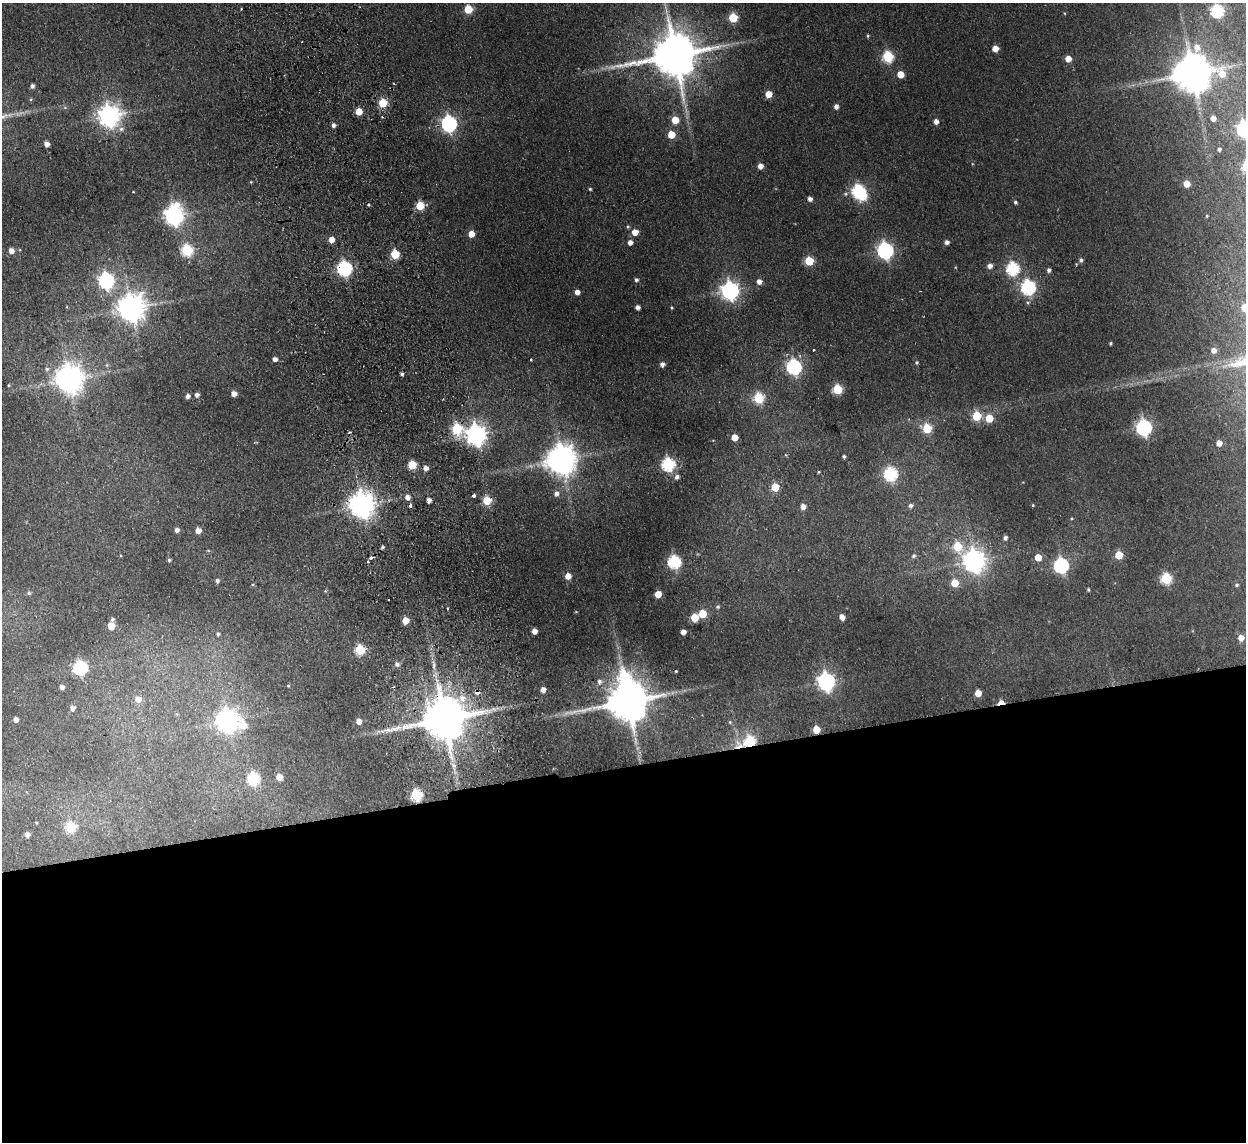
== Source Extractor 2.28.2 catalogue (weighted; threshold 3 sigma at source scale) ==
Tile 15 of 4 x 4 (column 3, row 4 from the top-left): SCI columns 2543-3786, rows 154-1293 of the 5083 x 4981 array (HDU 1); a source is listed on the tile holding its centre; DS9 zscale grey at full resolution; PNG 1248 x 1144 px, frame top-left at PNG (2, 3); no overlay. Shown black and unused: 33% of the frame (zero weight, under 2 of 3 exposures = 3% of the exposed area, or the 3 px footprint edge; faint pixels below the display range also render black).
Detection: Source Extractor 2.28.2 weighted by HDU 2 'WHT'; one run over the whole footprint, this tile lists its part. Background 0.165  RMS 0.014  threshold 0.0629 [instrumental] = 3 sigma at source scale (4.5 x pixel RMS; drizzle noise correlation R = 1.50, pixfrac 1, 0.05/0.05 arcsec/px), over >= 5 px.
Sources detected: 169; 2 inside a brighter object's white glare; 5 cosmic-ray / hot-pixel residue — not listed; the other 162 listed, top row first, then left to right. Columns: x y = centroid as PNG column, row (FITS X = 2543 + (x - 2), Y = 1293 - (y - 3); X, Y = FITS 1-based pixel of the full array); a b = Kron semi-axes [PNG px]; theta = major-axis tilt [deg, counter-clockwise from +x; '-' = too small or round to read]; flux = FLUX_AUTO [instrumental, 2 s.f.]
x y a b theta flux
468 9 5 5 - 44
1217 11 6 6 - 180
733 18 5 5 - 62
868 36 5 3 - 1.5
1197 47 9 7 -84 9.8
995 48 5 5 - 14
675 55 14 12 12 6200
888 57 6 6 - 110
1068 59 5 5 - 14
1192 73 12 11 - 4000
900 74 5 5 - 20
32 86 4 4 - 4.2
768 94 5 5 - 18
383 103 5 5 - 50
836 106 5 5 - 5.4
359 111 5 5 - 21
109 116 8 8 - 910
1213 118 4 4 - 7.6
675 120 6 5 - 22
936 121 5 4 - 6.8
449 123 7 6 - 360
333 125 5 5 - 4.3
1244 129 7 6 - 300
671 134 5 5 - 29
47 144 4 4 - 7.4
1219 149 3 3 - 2.8
760 166 5 5 - 9.1
251 182 4 4 - 1.1
1187 184 5 5 - 15
590 189 4 4 - 1.7
858 191 6 6 - 170
810 199 5 4 - 5.2
1015 202 5 4 - 2.3
420 206 5 5 - 51
174 215 8 7 - 650
1207 216 3 3 - 1.1
635 232 6 5 - 14
471 234 5 5 - 15
331 240 5 5 - 12
630 242 5 5 - 6.6
947 242 4 4 - 4.9
187 250 6 6 - 120
885 250 7 6 - 380
11 251 5 5 - 9.6
395 254 5 5 - 52
1081 260 6 5 - 3
809 261 5 5 - 52
990 266 5 5 - 6.6
344 268 6 6 - 260
1013 268 6 6 - 170
1049 270 5 4 - 3.4
106 280 7 6 - 330
636 280 5 4 - 3
759 281 5 5 - 7.4
1028 287 7 6 - 250
730 290 7 7 - 560
577 292 4 4 - 7.9
637 307 4 4 - 5.2
1245 307 5 5 - 22
131 308 9 8 - 1700
672 308 4 3 - 1.4
1110 343 3 3 - 1.7
814 350 3 3 - 2.4
1214 350 6 5 - 9.2
275 359 4 4 - 6.1
531 359 3 2 - 1.1
917 362 5 4 - 2.1
662 364 5 4 - 5.5
794 367 7 6 - 270
47 369 5 5 - 2.4
402 374 4 3 - 2.6
69 379 9 8 - 1700
837 389 5 5 - 73
234 393 5 5 - 7
197 395 5 5 - 4.4
188 396 5 4 - 4.8
759 398 6 6 - 86
977 416 5 5 - 55
989 418 5 5 - 36
1144 427 7 6 - 350
927 428 5 5 - 61
457 429 6 6 - 96
476 435 8 7 - 860
734 437 5 5 - 19
1219 443 5 5 - 11
844 456 3 3 - 2
561 460 10 9 - 2100
668 464 6 6 - 180
412 465 5 5 - 49
426 468 4 4 - 7.3
818 472 4 3 - 1.2
891 474 6 6 - 190
677 477 7 6 - 4.1
775 487 5 5 - 34
556 493 6 5 - 5.8
474 495 3 3 - 12
407 497 5 5 - 7
429 500 4 4 - 6.1
487 500 5 5 - 45
362 505 8 8 - 1500
1033 505 4 3 - 1.2
803 506 5 5 - 7.8
910 506 5 5 - 3.7
177 530 4 4 - 4.9
198 530 5 4 - 10
1005 538 5 4 - 3.9
382 547 4 3 - 2.1
957 547 7 6 - 51
1119 555 5 5 - 36
914 556 6 6 - 3.3
1038 557 5 5 - 22
169 560 4 4 - 2.3
974 561 8 7 - 960
674 562 6 6 - 180
1061 565 7 6 - 270
568 576 5 5 - 13
1166 578 6 6 - 100
217 580 5 4 - 3.2
955 583 6 6 - 26
1237 585 5 4 - 1.9
1088 589 4 3 - 1.8
29 593 6 5 - 2.6
658 594 5 5 - 20
718 607 5 5 - 2.3
703 614 5 5 - 34
842 617 5 4 - 8.1
694 618 5 5 - 35
112 619 5 5 - 2.6
405 620 5 5 - 20
111 626 5 5 - 27
534 631 4 4 - 8.2
683 632 5 4 - 8.4
218 634 5 5 - 2.3
1241 638 5 5 - 9.8
360 650 5 5 - 78
397 664 6 5 - 4.1
80 667 6 6 - 230
676 671 3 3 - 1.1
599 682 7 7 - 5
826 682 7 7 - 500
62 687 5 4 - 4.9
543 690 4 4 - 7.6
477 692 4 3 - 30
978 693 5 5 - 20
462 698 9 8 - 12
138 699 6 6 - 9.8
628 701 13 11 9 5100
1001 702 6 3 3 17
72 708 5 5 - 5.9
16 719 5 4 - 6.1
444 719 12 11 - 6500
227 721 8 7 - 950
359 721 5 5 - 11
730 722 5 5 - 1.7
243 725 9 7 -63 21
816 729 5 5 - 25
750 741 6 6 - 98
279 777 5 5 - 13
253 778 6 6 - 130
416 795 6 5 - 110
70 827 6 5 - 82
27 834 5 4 - 6.3
Overlapping masked pixels (flux is a lower limit): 7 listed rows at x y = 344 268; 457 429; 477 692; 1001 702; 444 719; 816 729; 750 741
Isophote crosses this tile's border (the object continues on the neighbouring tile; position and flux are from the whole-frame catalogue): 2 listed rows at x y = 1244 129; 1245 307